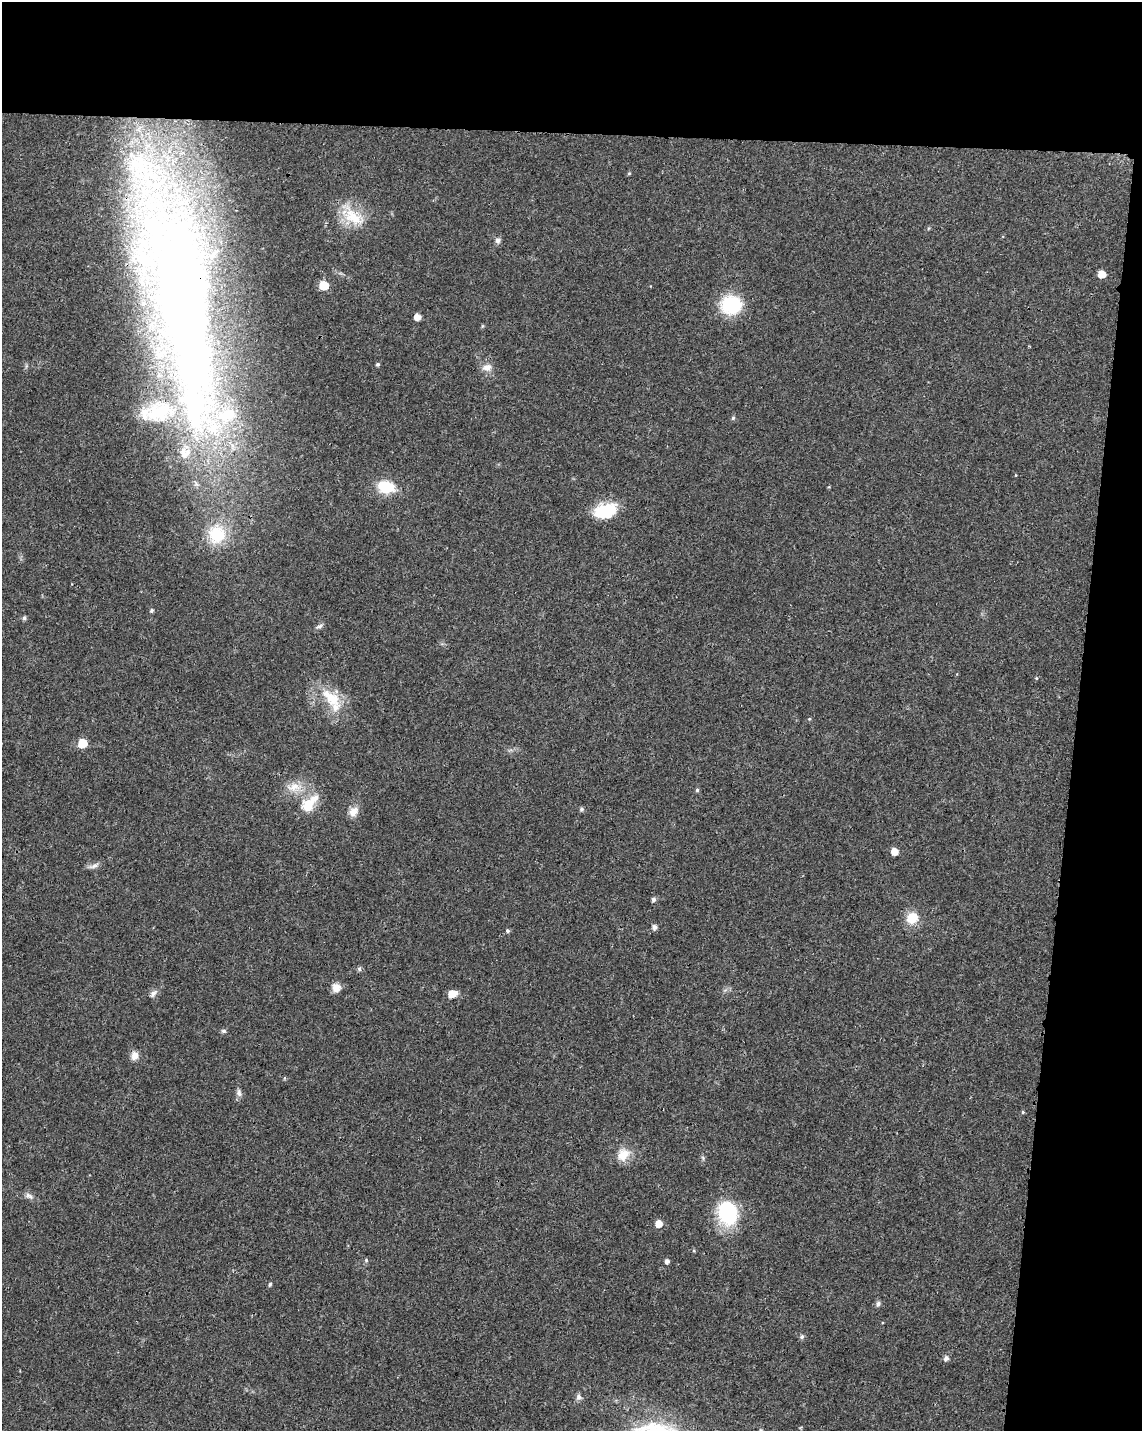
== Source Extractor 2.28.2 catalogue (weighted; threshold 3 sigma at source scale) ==
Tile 4 of 4 x 3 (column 4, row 1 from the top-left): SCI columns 3424-4563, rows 3089-4517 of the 4573 x 4801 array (HDU 1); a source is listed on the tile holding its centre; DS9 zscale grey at full resolution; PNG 1144 x 1433 px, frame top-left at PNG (2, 2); no overlay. Shown black and unused: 15% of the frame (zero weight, under 3 of 4 exposures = <1% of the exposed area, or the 3 px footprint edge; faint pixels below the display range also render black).
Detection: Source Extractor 2.28.2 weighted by HDU 2 'WHT'; one run over the whole footprint, this tile lists its part. Background 0.0197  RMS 0.0028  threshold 0.0128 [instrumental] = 3 sigma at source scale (4.5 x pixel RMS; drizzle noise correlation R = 1.50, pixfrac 1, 0.0396/0.0396 arcsec/px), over >= 5 px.
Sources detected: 58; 7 inside a brighter listed object's ellipse — not listed separately; the other 51 listed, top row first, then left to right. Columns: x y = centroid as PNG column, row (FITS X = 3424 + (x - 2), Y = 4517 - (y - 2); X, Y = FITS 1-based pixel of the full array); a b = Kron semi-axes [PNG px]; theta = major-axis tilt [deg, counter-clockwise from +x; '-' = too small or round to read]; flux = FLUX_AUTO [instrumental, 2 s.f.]
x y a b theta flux
629 173 5 3 - 0.29
353 216 34 18 -42 8.8
498 240 7 7 - 0.91
1101 274 6 6 - 3.6
324 285 6 6 - 10
731 305 20 18 6 16
184 312 239 65 -80 420
417 317 5 5 - 2.7
378 364 4 4 - 0.51
487 368 12 10 8 2.2
733 418 6 4 46 0.38
386 487 18 13 -13 8.7
605 510 28 17 17 9.6
151 611 5 4 - 0.5
24 618 6 5 - 0.59
319 626 9 5 24 0.73
1036 678 4 3 - 0.23
336 707 30 15 -56 7.6
809 719 4 3 - 0.29
82 743 6 6 - 9.7
294 787 23 12 7 4.4
697 790 5 4 - 0.49
309 804 28 14 47 6.5
582 809 5 5 - 0.58
353 812 13 10 47 2.4
894 852 5 5 - 3.3
94 866 13 5 27 1.1
653 899 5 5 - 0.85
912 918 15 14 - 5.1
654 927 5 5 - 1.2
508 931 5 5 - 0.51
359 969 6 5 - 0.65
336 988 10 10 - 2.2
153 993 11 7 45 1.1
452 994 8 5 19 4.4
223 1031 7 5 -2 0.55
135 1056 11 8 82 2
239 1093 10 6 -78 1.1
1023 1112 5 4 - 0.31
623 1155 18 14 46 4.1
703 1158 7 4 -72 0.46
29 1196 13 6 -33 1.1
728 1213 22 17 -78 24
659 1224 6 5 - 3.3
366 1260 5 5 - 0.48
667 1261 5 5 - 0.9
270 1284 6 4 73 0.42
878 1304 7 6 - 0.77
802 1336 6 5 - 0.62
946 1358 6 5 - 1.1
579 1397 9 7 -89 0.91
Overlapping masked pixels (flux is a lower limit): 1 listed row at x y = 184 312